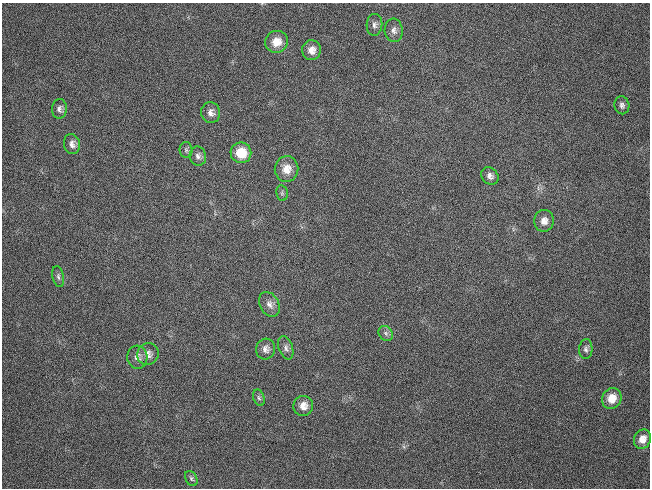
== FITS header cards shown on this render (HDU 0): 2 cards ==
NAXIS1  =                  648 / length of data axis 1
NAXIS2  =                  486 / length of data axis 2

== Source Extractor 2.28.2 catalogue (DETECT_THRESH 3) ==
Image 648 x 486 px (HDU 0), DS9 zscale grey, 1 PNG px = 1 image px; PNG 652 x 490 px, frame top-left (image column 1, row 486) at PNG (2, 3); each listed source drawn as its Kron ellipse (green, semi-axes under 4 px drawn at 4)
Background 195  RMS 29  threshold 86.6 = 3 sigma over >= 5 px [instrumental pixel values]
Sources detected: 28; all 28 listed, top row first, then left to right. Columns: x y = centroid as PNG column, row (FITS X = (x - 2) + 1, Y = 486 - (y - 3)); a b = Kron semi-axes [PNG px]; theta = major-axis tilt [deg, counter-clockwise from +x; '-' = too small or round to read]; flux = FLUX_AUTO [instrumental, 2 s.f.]
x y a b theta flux
374 25 11 8 85 7900
394 30 12 9 -85 9400
276 42 11 11 - 25000
311 50 10 9 - 17000
622 105 9 7 -77 6600
59 109 10 7 85 7600
211 113 10 9 - 11000
72 144 10 8 -79 10000
186 150 8 6 -88 4900
241 153 10 10 - 48000
198 156 9 8 - 8400
287 169 13 12 - 23000
490 176 10 7 -45 8600
282 193 8 6 -79 4000
544 221 11 10 - 14000
58 276 10 5 -77 5900
269 304 13 9 -61 12000
386 333 8 6 -48 5700
286 348 12 7 -71 8500
266 349 10 9 - 11000
586 349 10 6 86 6200
148 354 11 10 - 14000
137 357 11 10 - 12000
259 398 8 5 -71 4500
612 398 10 9 - 29000
303 406 10 10 - 18000
642 439 10 8 67 17000
191 478 8 5 -60 4600